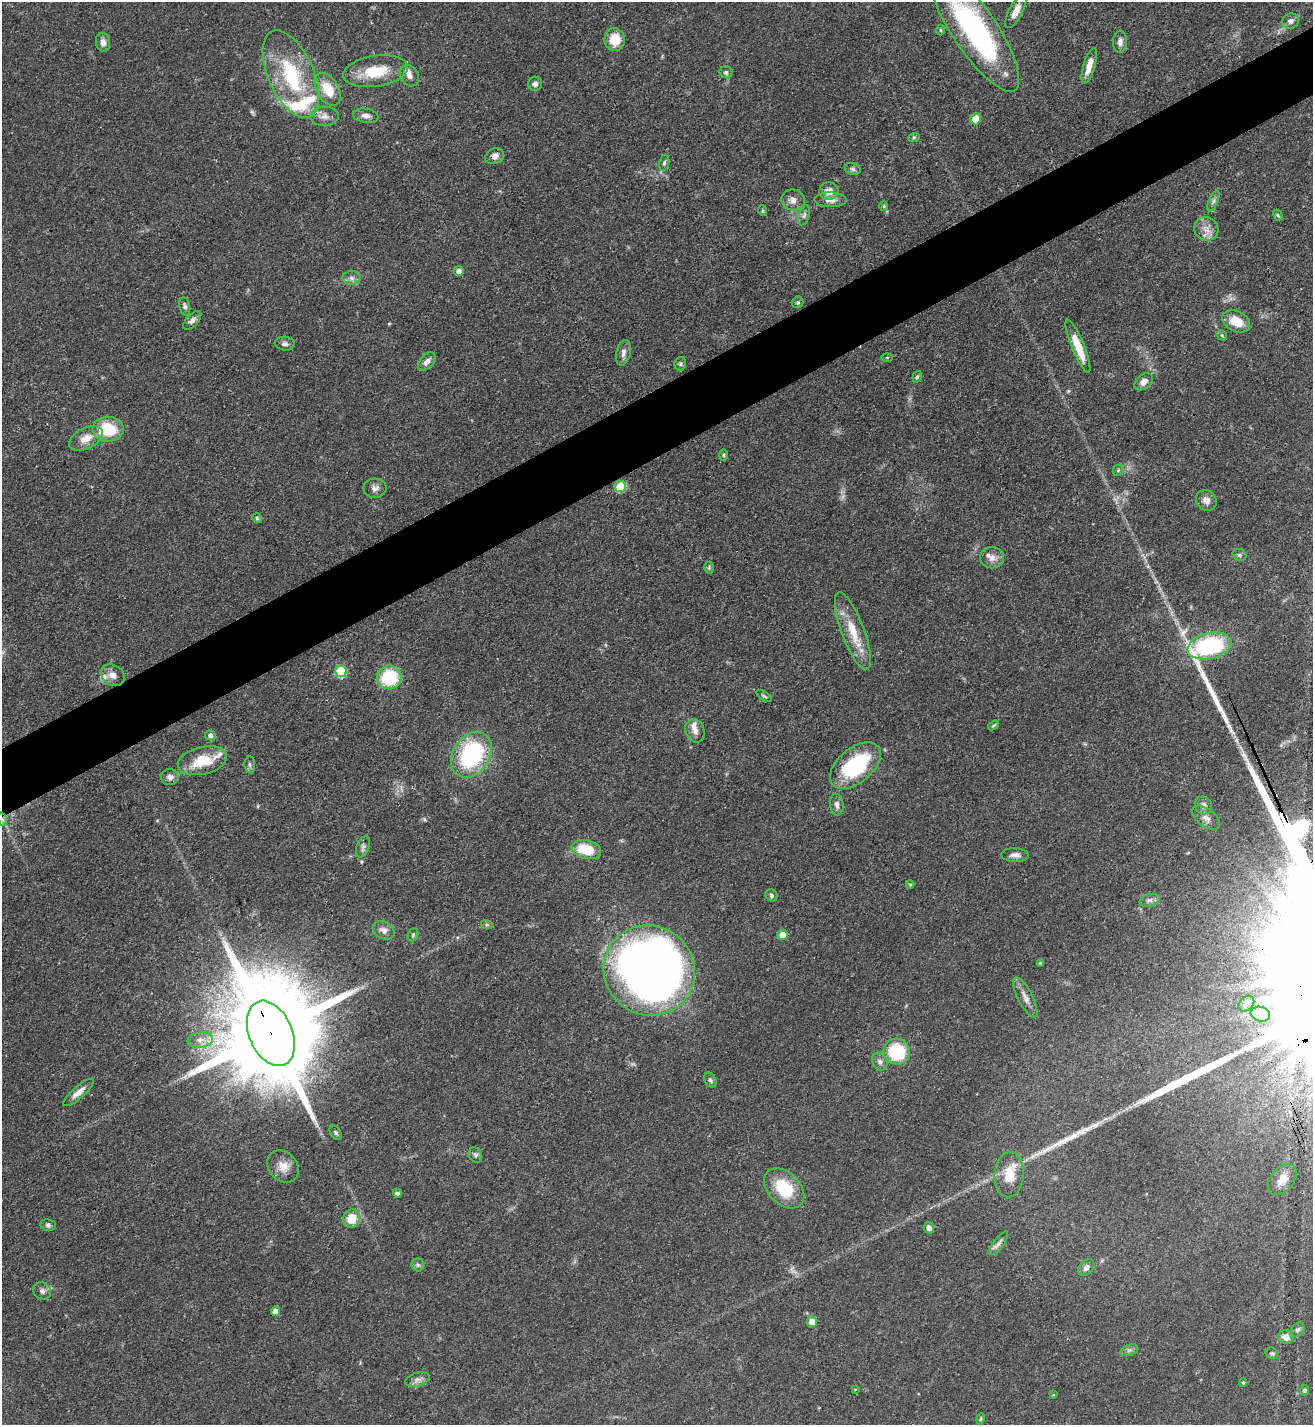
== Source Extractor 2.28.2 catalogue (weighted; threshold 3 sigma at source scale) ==
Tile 10 of 4 x 4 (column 2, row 3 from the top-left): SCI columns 1467-2777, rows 1428-2850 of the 5688 x 5698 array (HDU 1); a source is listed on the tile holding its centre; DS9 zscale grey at full resolution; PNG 1315 x 1427 px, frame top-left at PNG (2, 2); each listed source drawn as its Kron ellipse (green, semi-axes under 4 px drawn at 4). Shown black and unused: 5% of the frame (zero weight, under 3 of 4 exposures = <1% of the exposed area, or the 3 px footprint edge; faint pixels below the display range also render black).
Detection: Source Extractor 2.28.2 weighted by HDU 2 'WHT'; one run over the whole footprint, this tile lists its part. Background 0.0609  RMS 0.0039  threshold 0.0177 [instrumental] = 3 sigma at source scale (4.5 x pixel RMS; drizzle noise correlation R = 1.50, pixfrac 1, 0.05/0.05 arcsec/px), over >= 5 px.
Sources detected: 132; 1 too faint to see at this stretch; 1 cosmic-ray / hot-pixel residue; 2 long thin detections or spike segments (spike, bleed or trail) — neither listed nor drawn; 7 inside a brighter listed object's ellipse — not listed separately; the other 121 listed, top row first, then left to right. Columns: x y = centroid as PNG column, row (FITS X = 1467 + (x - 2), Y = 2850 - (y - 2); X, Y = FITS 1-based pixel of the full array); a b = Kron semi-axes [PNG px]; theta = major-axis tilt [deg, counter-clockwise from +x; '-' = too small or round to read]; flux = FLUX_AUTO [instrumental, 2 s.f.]
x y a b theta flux
1016 11 18 7 62 3.8
1290 21 9 7 22 1.8
941 30 5 3 - 0.4
975 30 72 22 -56 81
615 40 11 10 - 8.8
103 42 9 7 -78 2.3
1120 42 11 7 86 2
1089 66 18 5 73 4.6
376 71 33 15 9 14
726 72 6 6 - 1.1
291 74 47 22 -66 32
409 76 11 9 -59 2.1
535 84 7 7 - 1.6
328 89 18 11 -60 9.3
324 116 14 9 1 2.8
366 116 13 7 -8 2.3
976 119 5 5 - 8.4
914 137 6 3 19 0.45
495 156 10 7 24 2.3
664 163 8 5 80 0.82
853 169 8 6 -17 0.99
829 191 9 8 - 3.6
793 200 12 10 -14 2.7
830 200 16 7 -2 3
1213 201 11 4 67 1.2
884 206 5 4 - 0.45
763 211 5 3 - 0.41
804 215 10 5 72 1.2
1278 215 6 4 -59 0.51
1206 229 12 11 - 3.6
459 271 5 4 - 2
351 278 9 7 -2 1.6
798 302 6 5 - 0.74
185 306 9 5 -79 1.1
192 320 11 6 47 1.6
1236 321 15 10 -28 7.3
1222 335 6 4 -46 0.52
285 344 10 7 -7 1.3
1078 346 28 6 -68 9
623 353 13 7 76 1.9
887 357 5 3 - 0.4
427 361 11 6 46 2.2
680 364 6 6 - 0.79
917 377 6 4 71 0.62
1144 382 10 7 39 2.2
108 429 16 12 -1 16
86 438 18 10 27 5.3
724 455 6 4 -90 0.52
1118 470 6 5 - 0.64
620 486 5 5 - 15
375 488 11 9 -1 2.1
1206 500 11 9 -45 2.6
257 518 5 5 - 0.57
1239 555 7 5 -20 0.78
992 557 12 11 - 2.8
709 568 6 5 - 0.61
853 631 41 11 -70 12
1209 646 22 13 13 42
341 671 6 5 - 22
113 675 13 10 -35 2.8
389 677 12 12 - 21
764 696 9 3 -33 0.62
993 725 6 3 37 0.55
695 731 12 9 -67 2.5
210 735 5 5 - 1.4
471 755 24 18 56 45
202 761 25 13 13 12
250 765 8 5 -87 0.9
855 766 30 17 40 35
170 777 9 8 - 1.9
837 805 11 6 -84 1.8
1204 805 9 8 - 2.3
1206 818 16 9 -37 2.8
2 819 7 4 -72 1
363 847 11 6 68 1.4
586 849 15 9 -14 12
1015 855 13 7 -3 2
910 884 4 4 - 0.42
771 895 6 5 - 0.9
1149 900 10 6 16 1.4
487 925 6 4 -18 0.56
384 930 11 8 -29 2.5
413 935 7 5 70 0.74
782 935 5 5 - 4.9
1040 963 3 3 - 0.47
649 970 46 44 -38 390
1025 997 22 7 -63 3.3
1246 1004 9 6 45 1.8
1260 1014 10 7 -16 3
271 1033 34 21 -67 12000
200 1040 13 7 6 2.7
897 1052 13 12 - 21
880 1062 9 7 -63 1.5
710 1080 8 5 -62 1
78 1092 19 6 41 3.1
336 1133 8 5 -55 0.81
475 1155 8 6 -61 1.1
283 1166 18 14 -48 4.9
1009 1175 23 14 86 8.7
1282 1179 18 11 51 4.2
784 1188 23 16 -45 17
397 1193 4 4 - 1
351 1219 9 8 - 6.9
48 1225 8 5 -9 0.98
929 1228 6 5 - 1.5
999 1243 14 5 54 1.6
418 1265 6 6 - 0.89
1086 1268 9 6 50 1.6
42 1291 9 8 - 1.5
275 1311 5 4 - 2.4
812 1322 5 5 - 4.3
1298 1330 8 5 47 1
1286 1337 8 7 - 3
1129 1350 9 5 19 1.1
1272 1353 6 5 - 0.78
417 1379 12 6 15 1.9
1243 1383 4 3 - 0.53
855 1390 4 2 - 0.29
1305 1390 5 4 - 0.91
1053 1395 3 3 - 0.31
981 1419 6 4 70 0.53
Overlapping masked pixels (flux is a lower limit): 2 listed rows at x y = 2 819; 271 1033
Isophote crosses this tile's border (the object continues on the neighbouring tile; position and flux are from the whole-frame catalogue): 1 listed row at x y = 975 30